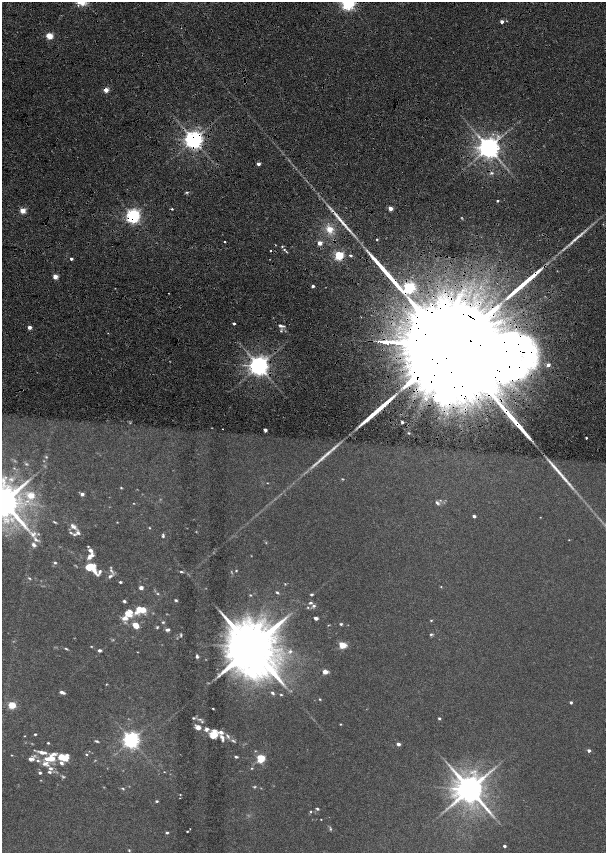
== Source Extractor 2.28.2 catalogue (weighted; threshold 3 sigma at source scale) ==
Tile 7 of 4 x 4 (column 3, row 2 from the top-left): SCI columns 2865-4071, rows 3422-5122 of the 5779 x 6834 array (HDU 1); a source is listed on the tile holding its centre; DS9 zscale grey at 2 x 2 block average (1 PNG px = mean of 2 x 2 image px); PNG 608 x 855 px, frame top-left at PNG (2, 2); no overlay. Shown black and unused: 3% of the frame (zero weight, under 6 of 12 exposures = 9% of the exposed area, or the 3 px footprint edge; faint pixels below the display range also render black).
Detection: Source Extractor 2.28.2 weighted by HDU 2 'WHT'; one run over the whole footprint, this tile lists its part. Background 0.0309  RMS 0.0029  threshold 0.012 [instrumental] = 3 sigma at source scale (4.09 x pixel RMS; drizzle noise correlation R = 1.36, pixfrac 0.8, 0.0396/0.0396 arcsec/px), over >= 5 px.
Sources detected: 208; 17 too faint to see at this stretch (2 x 2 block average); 5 cosmic-ray / hot-pixel residue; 8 long thin detections or spike segments (spike, bleed or trail) — not listed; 24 inside a brighter listed object's ellipse — not listed separately; the other 154 listed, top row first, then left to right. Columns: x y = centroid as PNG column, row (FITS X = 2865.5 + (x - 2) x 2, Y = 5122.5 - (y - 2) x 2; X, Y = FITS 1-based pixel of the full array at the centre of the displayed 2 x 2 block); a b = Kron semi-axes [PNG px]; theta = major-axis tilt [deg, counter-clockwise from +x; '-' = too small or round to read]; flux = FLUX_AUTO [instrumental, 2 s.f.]
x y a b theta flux
348 4 4 4 - 150
502 22 2 2 - 2.9
50 36 3 3 - 21
106 90 3 2 - 9.3
194 140 4 4 - 410
489 148 5 5 - 660
258 164 2 2 - 2.8
491 173 4 3 - 0.89
497 201 2 2 - 0.9
390 208 3 2 - 8.1
23 211 3 2 - 15
133 216 4 4 - 200
342 222 29 4 -46 7.4
330 229 10 9 - 6.3
377 239 2 2 - 0.67
320 243 3 2 - 7.6
282 246 3 2 - 0.48
284 249 3 3 - 0.64
339 255 3 3 - 49
351 255 3 3 - 0.82
71 259 2 2 - 1.6
55 277 3 2 - 8.6
313 286 2 2 - 1.6
409 287 4 3 - 100
168 293 2 2 - 0.22
234 323 2 2 - 1.3
281 326 8 3 -13 1.6
30 327 3 2 - 3.6
108 333 2 2 - 0.28
449 347 82 16 -4 85000
548 365 2 2 - 3.7
259 366 4 4 - 480
426 399 5 4 - 1.7
519 426 10 2 -48 4.2
223 429 2 2 - 0.21
265 430 3 2 - 3.3
409 433 3 2 - 0.4
586 438 2 2 - 0.6
46 457 3 3 - 0.49
26 464 4 3 - 0.64
14 468 4 2 - 0.41
11 479 9 5 -13 2.7
267 483 2 2 - 0.24
121 488 3 3 - 0.43
82 494 3 3 - 2.1
31 495 3 3 - 16
440 500 3 2 - 0.38
27 501 7 4 3 2.2
4 502 9 8 - 1900
437 503 7 4 -46 1.2
474 516 3 2 - 1.6
55 522 5 2 - 0.55
117 522 3 2 - 0.25
73 527 12 6 -24 2.5
33 534 9 5 -51 2.9
74 534 4 3 - 0.68
163 536 5 3 - 0.88
569 540 2 2 - 0.23
34 545 6 4 -35 1.5
90 550 7 4 -44 1.9
89 557 6 5 - 2.2
55 563 4 3 - 0.67
90 567 12 8 -29 15
236 570 3 3 - 0.4
111 571 9 3 -53 1.3
181 572 4 3 - 0.71
110 576 6 4 31 1.3
29 578 4 3 - 0.58
120 582 3 2 - 0.7
285 584 3 2 - 0.34
441 587 3 2 - 0.32
141 588 2 2 - 4.7
277 592 5 3 - 0.68
311 594 4 2 - 0.67
250 595 3 3 - 0.47
176 600 3 2 - 0.66
124 601 3 3 - 1
310 603 5 3 - 0.84
314 606 5 4 - 1.1
308 607 3 2 - 0.34
138 609 7 6 - 5.3
128 613 7 6 - 8.2
316 618 3 3 - 1.6
431 620 3 3 - 0.43
163 622 4 3 - 0.53
341 624 3 3 - 0.73
135 625 6 5 - 5.7
328 625 4 2 - 0.33
157 627 4 3 - 0.56
167 630 6 4 12 1.2
431 634 4 3 - 0.72
181 635 5 2 - 0.57
342 645 3 3 - 19
91 646 4 2 - 0.37
251 648 13 12 - 5200
66 649 5 2 - 0.6
99 650 3 2 - 2
290 651 5 4 - 1
137 652 3 2 - 0.21
197 656 4 3 - 1.3
325 672 4 3 - 4.9
106 684 3 2 - 0.32
62 692 5 3 - 1.9
272 693 5 3 - 1
281 695 4 3 - 0.51
320 699 3 2 - 0.44
571 702 3 2 - 1.1
12 705 3 3 - 24
213 709 2 2 - 0.42
193 718 4 3 - 0.6
439 718 2 2 - 0.95
200 719 5 3 - 0.81
340 724 2 2 - 0.42
198 727 5 4 - 4.6
206 729 5 5 - 2
221 732 7 4 -12 2.3
35 734 2 2 - 0.68
213 734 8 6 43 8.9
24 736 2 2 - 0.27
228 736 9 3 -57 1.4
222 737 9 5 -49 2.3
131 740 4 4 - 270
97 741 5 2 - 0.67
48 743 3 2 - 0.49
398 744 3 2 - 3
589 750 3 2 - 1.7
41 752 9 4 -19 2.8
86 754 3 2 - 0.42
12 755 2 2 - 0.35
34 755 5 4 - 0.88
61 756 7 6 - 4.7
236 757 4 2 - 1
52 758 7 6 - 4.7
30 759 5 4 - 1.6
261 759 3 3 - 37
61 763 4 3 - 1.5
45 764 11 6 -19 3
251 768 3 2 - 0.42
49 772 4 3 - 0.88
164 772 2 2 - 0.23
40 773 2 2 - 1.2
254 787 5 3 - 0.61
123 788 5 3 - 0.55
470 789 7 7 - 1300
180 794 3 2 - 0.28
157 801 3 2 - 0.78
317 809 4 3 - 0.73
311 811 3 3 - 0.48
321 819 2 2 - 0.25
330 829 6 3 -76 0.63
187 831 2 2 - 0.43
167 833 3 2 - 0.96
504 846 2 2 - 1.5
129 850 3 3 - 0.41
Overlapping masked pixels (flux is a lower limit): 10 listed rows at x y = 106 90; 194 140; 489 148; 133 216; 342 222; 339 255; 409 287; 449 347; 259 366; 519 426
Isophote crosses this tile's border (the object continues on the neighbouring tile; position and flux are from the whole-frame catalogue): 2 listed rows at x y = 348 4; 4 502